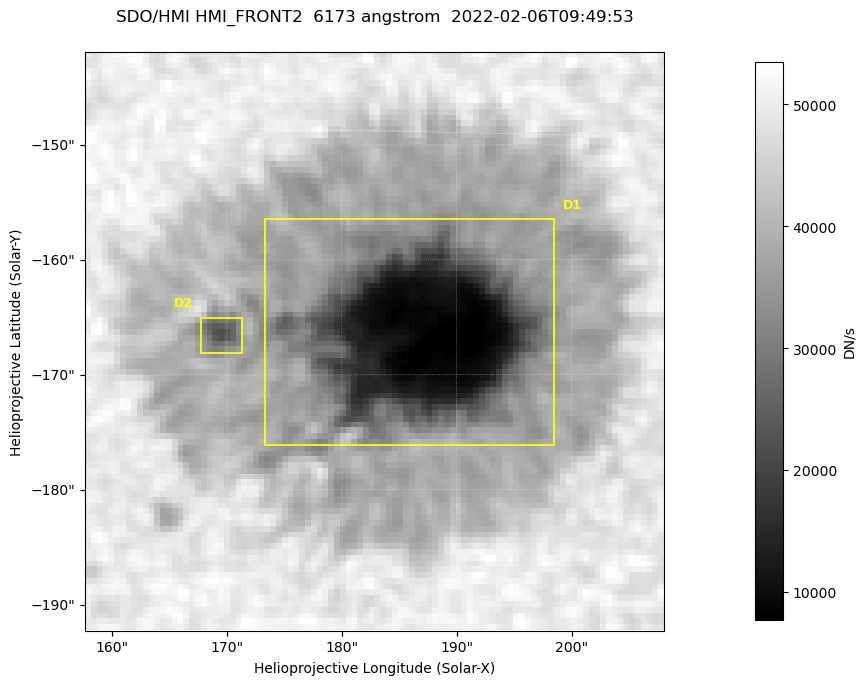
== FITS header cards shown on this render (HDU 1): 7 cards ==
TELESCOP= 'SDO/HMI '           / Telescope
INSTRUME= 'HMI_FRONT2'         / For HMI: HMI_SIDE1, HMI_FRONT2, or HMI_COMBINED
WAVELNTH=                6173. / [angstrom] Wavelength
DATE-OBS= '2022-02-06T09:49:53.700' / [ISO] Observation date {DATE__OBS}
CTYPE1  = 'HPLN-TAN'           / CTYPE1: HPLN
CTYPE2  = 'HPLT-TAN'           / CTYPE2: HPLT
BUNIT   = 'DN/s    '           / Physical Units

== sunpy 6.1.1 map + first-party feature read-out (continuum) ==
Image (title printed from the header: SDO/HMI HMI_FRONT2  6173 angstrom  2022-02-06T09:49:53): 100 x 100 px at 0.504 arcsec/px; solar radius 973 arcsec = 1930 px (partial field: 0.1% of the solar disc is inside the frame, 100% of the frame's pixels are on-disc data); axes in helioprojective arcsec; data unit DN/s (BUNIT, on the colour bar)
Orientation: roll -0.0703 deg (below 1 deg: not rotated)
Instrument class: CONTINUUM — white-light / continuum photospheric image (CONTENT/OBS_TYPE)
Dark features (sunspots / pores): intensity divided by the frame's on-disc median (partial field: no limb-darkening profile); reference = the frame's on-disc median (the 8%-of-disc-diameter window exceeds this field); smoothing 3 px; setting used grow <= 0.75, no closing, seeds <= 0.75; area >= 9 px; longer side >= 3 px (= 1.5 arcsec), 3 px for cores <= 0.7; partial field; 2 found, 2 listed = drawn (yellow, D1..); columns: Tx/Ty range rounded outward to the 2 arcsec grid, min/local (2 s.f., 1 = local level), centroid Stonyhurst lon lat
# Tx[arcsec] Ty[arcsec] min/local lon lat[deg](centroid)
D1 172..200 -176..-156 0.15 +11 -16
D2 168..172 -168..-164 0.54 +10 -16